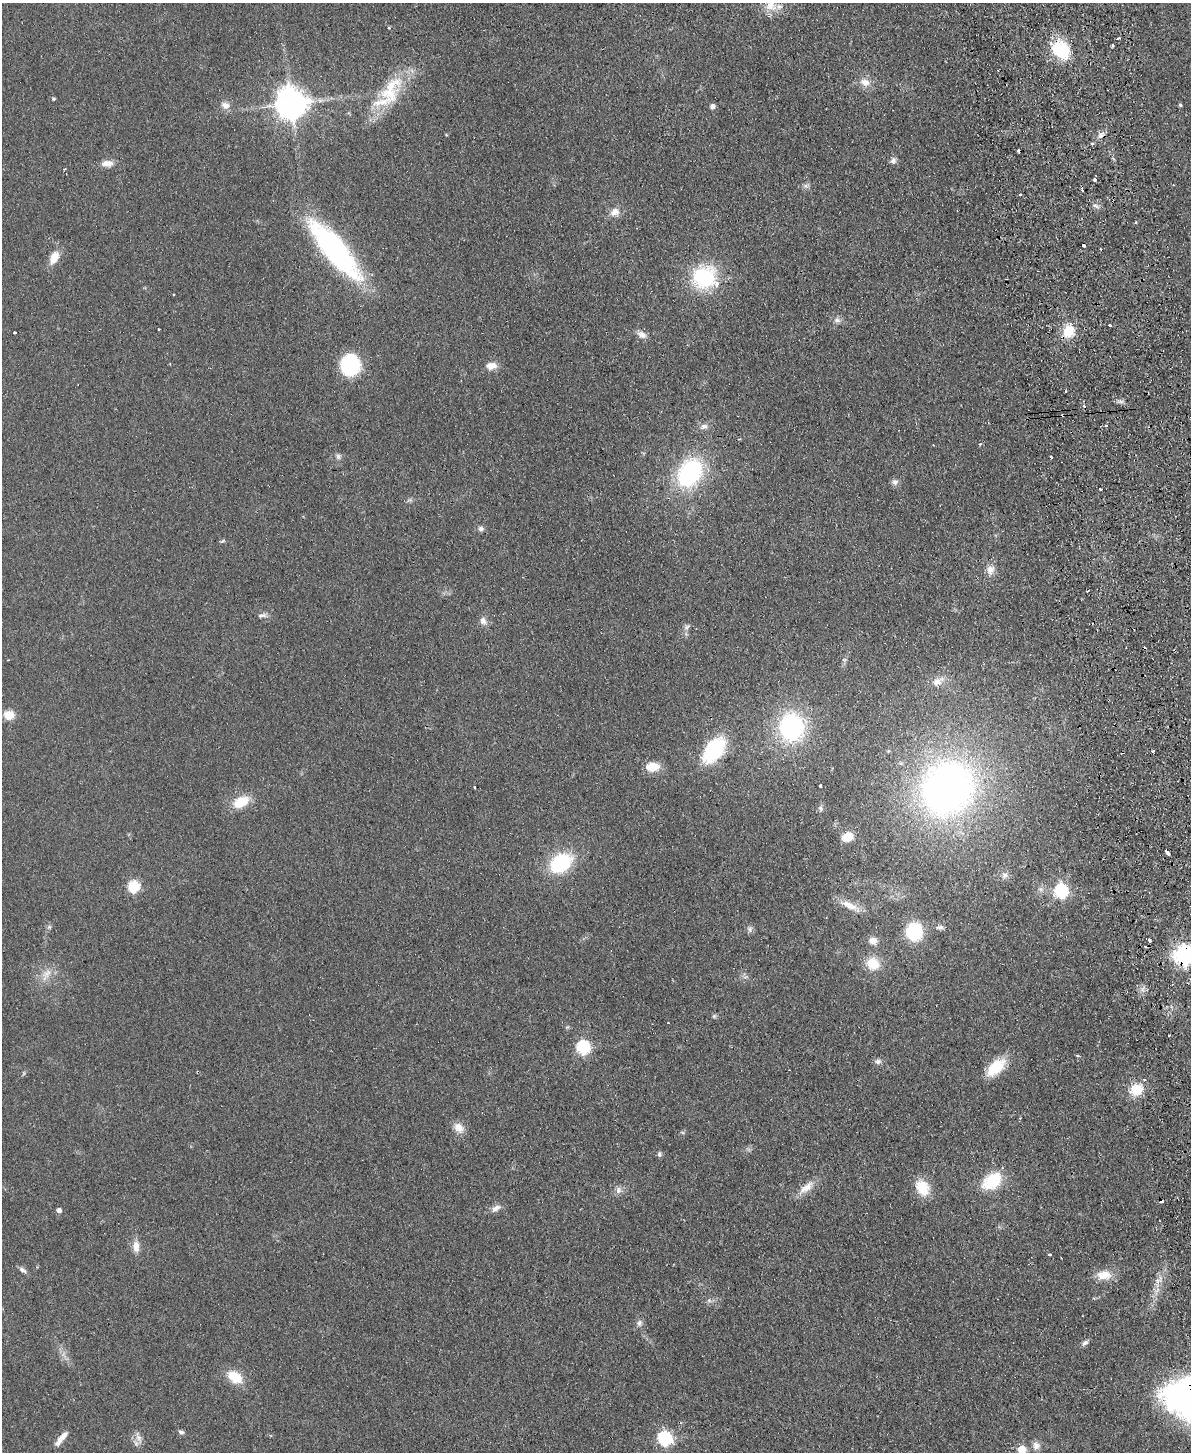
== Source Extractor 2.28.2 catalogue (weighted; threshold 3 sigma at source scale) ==
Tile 6 of 4 x 3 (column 2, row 2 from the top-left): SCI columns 1246-2434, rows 1707-3156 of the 4869 x 4754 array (HDU 1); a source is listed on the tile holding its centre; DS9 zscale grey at full resolution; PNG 1193 x 1454 px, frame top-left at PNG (2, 3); no overlay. Shown black and unused: <1% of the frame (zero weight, under 2 of 3 exposures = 3% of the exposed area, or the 3 px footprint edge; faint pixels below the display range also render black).
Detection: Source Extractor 2.28.2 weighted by HDU 2 'WHT'; one run over the whole footprint, this tile lists its part. Background 0.0633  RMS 0.0093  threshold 0.042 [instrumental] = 3 sigma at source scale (4.5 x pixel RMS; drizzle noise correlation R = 1.50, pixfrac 1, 0.05/0.05 arcsec/px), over >= 5 px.
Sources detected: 123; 1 too faint to see at this stretch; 13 cosmic-ray / hot-pixel residue — not listed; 3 inside a brighter listed object's ellipse — not listed separately; the other 106 listed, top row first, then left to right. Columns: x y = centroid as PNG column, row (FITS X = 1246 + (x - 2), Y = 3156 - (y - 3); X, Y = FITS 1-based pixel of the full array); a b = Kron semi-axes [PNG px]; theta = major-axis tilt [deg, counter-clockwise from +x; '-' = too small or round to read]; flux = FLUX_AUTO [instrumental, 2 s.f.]
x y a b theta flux
771 5 17 15 68 16
389 28 3 3 - 1.1
1118 39 4 3 - 1.3
1061 50 23 17 -38 45
865 82 15 10 -19 8.6
391 86 42 17 35 38
53 99 4 4 - 1.4
291 103 9 9 - 1700
225 105 13 9 -27 6.1
1180 105 5 4 - 1.2
712 106 5 4 - 4.7
1101 135 11 7 50 4.6
893 160 9 7 66 3.3
107 163 15 8 0 7.5
1095 180 3 3 - 3.7
1173 185 2 2 - 0.8
806 186 7 5 -43 2.3
1082 190 4 3 - 7.4
1020 194 3 3 - 1.8
1095 205 6 6 - 2.6
614 212 13 11 24 7.7
1136 222 3 3 - 1.4
1100 249 3 3 - 0.96
335 250 70 20 -50 190
54 257 17 10 63 12
704 278 22 21 - 80
837 320 9 8 - 3.8
1110 325 3 2 - 1.6
1069 331 12 10 68 25
14 332 3 3 - 1.3
642 335 13 8 -28 5.6
350 365 19 17 -90 76
491 366 12 8 5 8.8
1065 391 3 2 - 1.1
1106 425 4 3 - 1.6
704 426 11 8 11 4.5
338 456 7 7 - 2.8
1051 457 3 2 - 2.5
689 473 26 19 58 120
895 482 9 8 - 3.7
1100 489 3 3 - 2.7
481 528 8 7 - 2.9
223 541 8 3 27 1.3
990 570 12 10 68 6.9
1087 591 2 2 - 0.9
262 615 13 6 8 3.4
483 621 11 9 -58 5.1
687 627 11 4 47 2.7
937 681 18 10 26 9.6
9 715 10 9 - 12
791 727 17 14 -87 170
713 750 21 13 50 91
1153 751 3 3 - 1.5
652 767 13 9 3 18
820 786 3 3 - 2.4
474 787 3 2 - 0.75
947 788 55 48 53 490
241 802 19 12 27 22
821 808 7 6 - 2.2
847 837 10 8 21 17
1167 852 6 3 -51 5
560 863 20 14 33 74
1005 875 10 9 - 4.4
133 887 6 6 - 90
1061 891 7 6 - 160
850 905 27 8 -25 13
49 927 6 5 - 1.7
940 927 10 6 -3 3
750 929 9 6 71 2.8
914 931 14 14 - 54
1149 940 3 3 - 3.7
873 941 11 9 -17 6.6
1184 955 8 7 - 490
873 964 14 13 - 20
47 973 16 10 52 9.9
745 977 7 4 33 2.1
714 1016 7 4 45 1.4
1169 1035 3 2 - 0.79
583 1047 7 6 - 140
1077 1055 4 3 - 1.3
878 1061 8 7 - 3
996 1067 27 14 43 25
1136 1090 14 13 - 21
459 1127 14 11 -45 8.8
659 1154 6 5 - 2.4
992 1181 24 16 36 35
922 1187 16 12 -60 26
806 1188 26 9 40 12
618 1190 10 7 72 4.1
495 1208 16 8 25 5.3
59 1210 5 5 - 4.2
136 1246 15 8 -88 8.1
1049 1255 3 3 - 2
22 1270 10 6 -30 3.2
1104 1275 21 12 3 14
1158 1281 12 6 23 4.5
709 1301 7 4 -20 1.8
639 1323 9 8 - 3.4
1085 1343 9 6 38 2.8
235 1377 14 10 -32 25
181 1432 8 5 -10 2.1
138 1437 16 7 -70 5.7
61 1438 21 6 50 7.6
664 1438 7 6 - 160
1036 1445 10 9 - 5.6
1022 1449 5 5 - 27
Overlapping masked pixels (flux is a lower limit): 3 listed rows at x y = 1061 50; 1101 135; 1184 955
Isophote crosses this tile's border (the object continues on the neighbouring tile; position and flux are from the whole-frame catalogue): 3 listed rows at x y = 771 5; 1184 955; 1022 1449